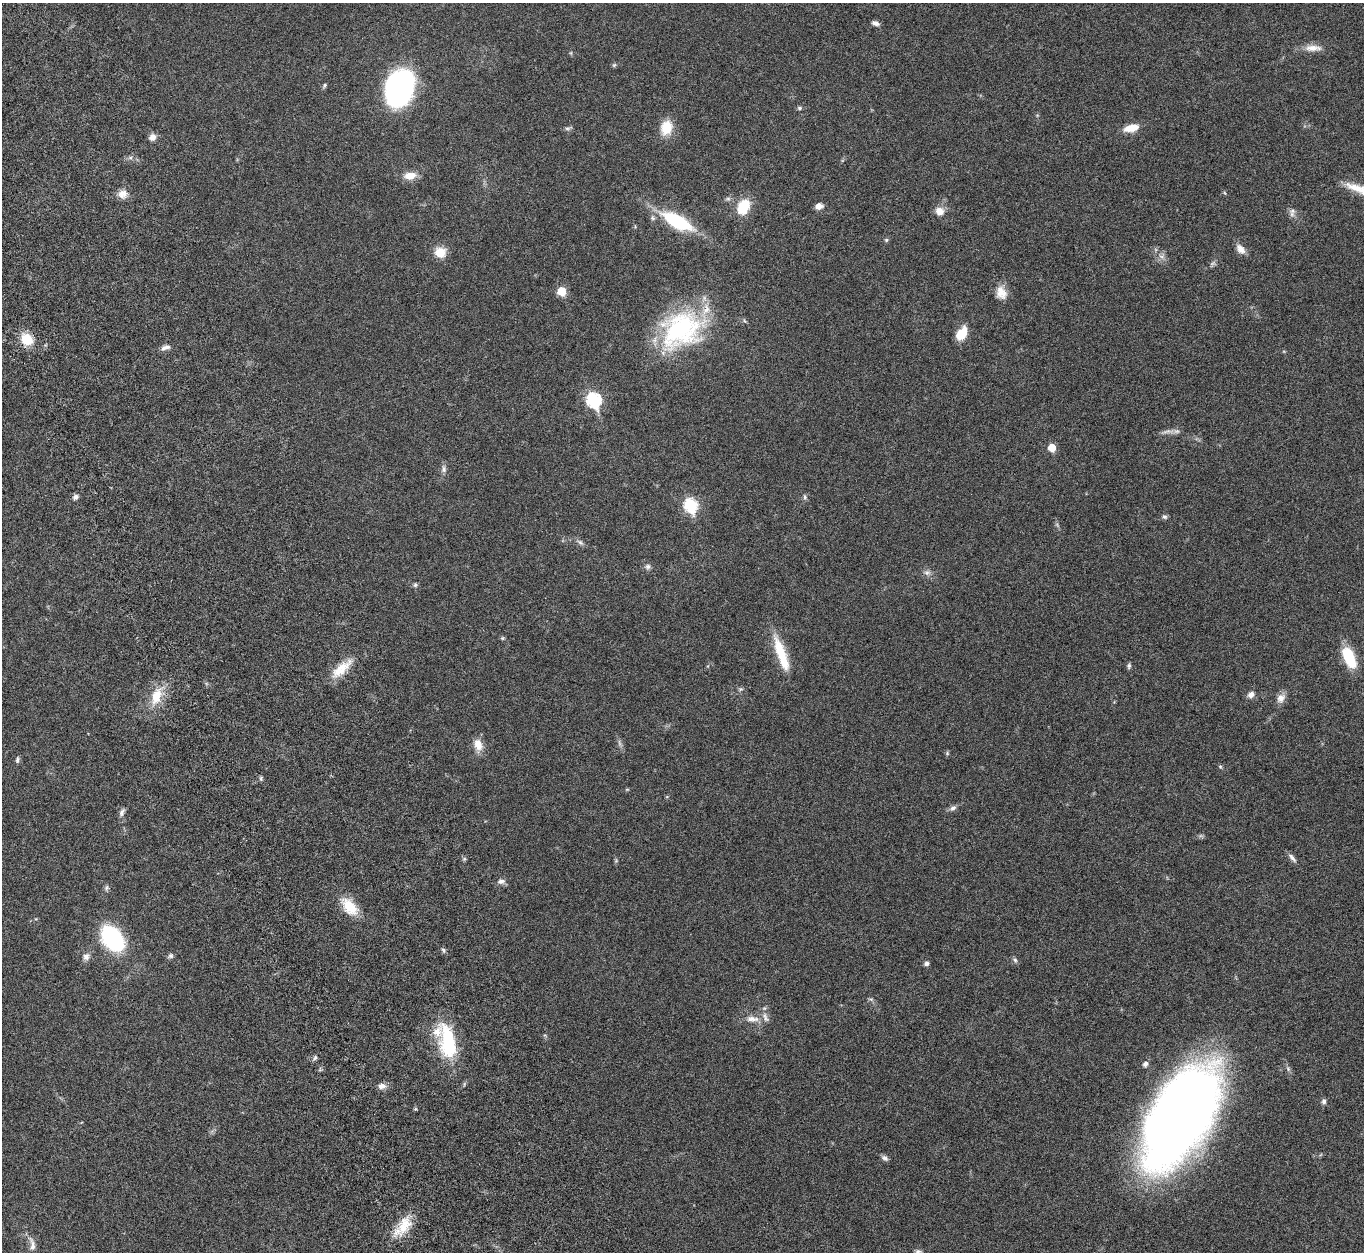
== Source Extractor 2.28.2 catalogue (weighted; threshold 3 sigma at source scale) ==
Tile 11 of 4 x 4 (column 3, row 3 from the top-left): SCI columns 2843-4204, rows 1583-2832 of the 5682 x 5544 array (HDU 1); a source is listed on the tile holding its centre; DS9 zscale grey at full resolution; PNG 1366 x 1254 px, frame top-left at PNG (2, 3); no overlay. Shown black and unused: <1% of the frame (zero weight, under 5 of 10 exposures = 6% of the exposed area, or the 3 px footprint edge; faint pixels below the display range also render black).
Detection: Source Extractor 2.28.2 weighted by HDU 2 'WHT'; one run over the whole footprint, this tile lists its part. Background 0.0278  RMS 0.0018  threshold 0.00726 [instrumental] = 3 sigma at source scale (4.09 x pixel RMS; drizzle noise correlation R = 1.36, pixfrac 0.8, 0.05/0.05 arcsec/px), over >= 5 px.
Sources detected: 90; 3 too faint to see at this stretch — not listed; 2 inside a brighter listed object's ellipse — not listed separately; the other 85 listed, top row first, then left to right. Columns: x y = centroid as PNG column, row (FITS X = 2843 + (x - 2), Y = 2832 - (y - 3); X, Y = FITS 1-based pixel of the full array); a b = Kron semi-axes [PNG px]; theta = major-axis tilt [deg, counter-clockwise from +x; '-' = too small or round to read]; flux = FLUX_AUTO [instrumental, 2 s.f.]
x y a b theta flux
876 23 8 5 -17 0.65
1313 48 26 9 1 1.7
614 65 7 4 45 0.24
324 85 7 4 47 0.28
399 88 30 22 70 43
799 108 6 5 - 0.3
567 128 9 4 0 0.35
666 128 15 11 75 3.8
1131 128 16 7 14 2.6
152 137 9 7 47 0.9
410 176 14 8 6 2
1225 193 6 3 -70 0.16
122 194 12 11 - 1.3
728 199 7 5 7 0.36
819 206 7 6 - 1.1
743 207 14 10 64 5.4
940 211 11 10 - 1.4
1292 214 10 7 -83 0.65
677 221 31 12 -28 13
886 240 5 4 - 0.23
1240 249 12 8 -48 1.3
440 252 12 11 - 2.5
1162 257 9 6 -17 0.63
561 291 6 5 - 5
1001 293 17 13 -69 1.9
681 330 53 40 32 23
962 334 11 8 58 4.3
27 339 11 10 - 4.1
165 348 14 6 17 0.78
594 400 8 7 - 25
1168 431 19 5 2 0.87
1052 447 5 5 - 3.2
444 469 9 7 84 0.59
76 497 7 6 - 0.53
805 497 8 5 -77 0.34
691 505 8 6 -68 19
1164 517 8 6 -41 0.37
580 542 11 6 -39 0.51
648 567 8 7 - 0.51
927 572 10 7 9 0.63
415 585 7 6 - 0.33
502 638 6 5 - 0.22
781 654 46 10 -70 5.4
1349 657 25 12 -66 5.5
1129 666 7 5 85 0.34
341 669 34 11 42 3.5
740 689 7 5 20 0.3
1251 695 9 7 28 0.82
156 696 25 13 70 3.8
1281 698 14 10 52 1.1
619 743 10 4 -77 0.43
478 745 16 10 -76 1.9
947 753 6 4 -50 0.23
17 760 9 5 84 0.34
1220 767 5 5 - 0.21
261 778 7 4 90 0.24
627 789 6 4 1 0.16
667 797 6 4 1 0.16
953 808 11 6 33 0.6
122 812 11 6 68 0.6
1292 858 14 5 -50 0.63
464 859 6 5 - 0.28
616 861 6 4 -18 0.17
501 881 10 7 4 0.73
107 888 9 6 75 0.38
349 907 25 14 -49 3.9
113 939 23 15 -50 19
443 950 7 5 -61 0.32
171 956 7 6 - 0.38
86 957 10 8 54 0.84
1015 960 8 6 -68 0.38
927 963 6 5 - 0.5
871 999 6 5 - 0.3
752 1019 19 8 -3 1.6
448 1042 44 19 -80 11
315 1058 7 5 68 0.35
1145 1064 7 6 - 0.55
382 1086 11 8 1 0.9
1324 1101 7 6 - 0.46
415 1109 5 5 - 0.19
1181 1117 100 47 59 190
885 1158 9 6 -32 0.52
403 1226 32 15 52 4
32 1244 22 8 -81 1.1
918 1252 10 7 -13 0.54
Isophote crosses this tile's border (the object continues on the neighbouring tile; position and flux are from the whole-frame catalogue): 1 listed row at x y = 918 1252